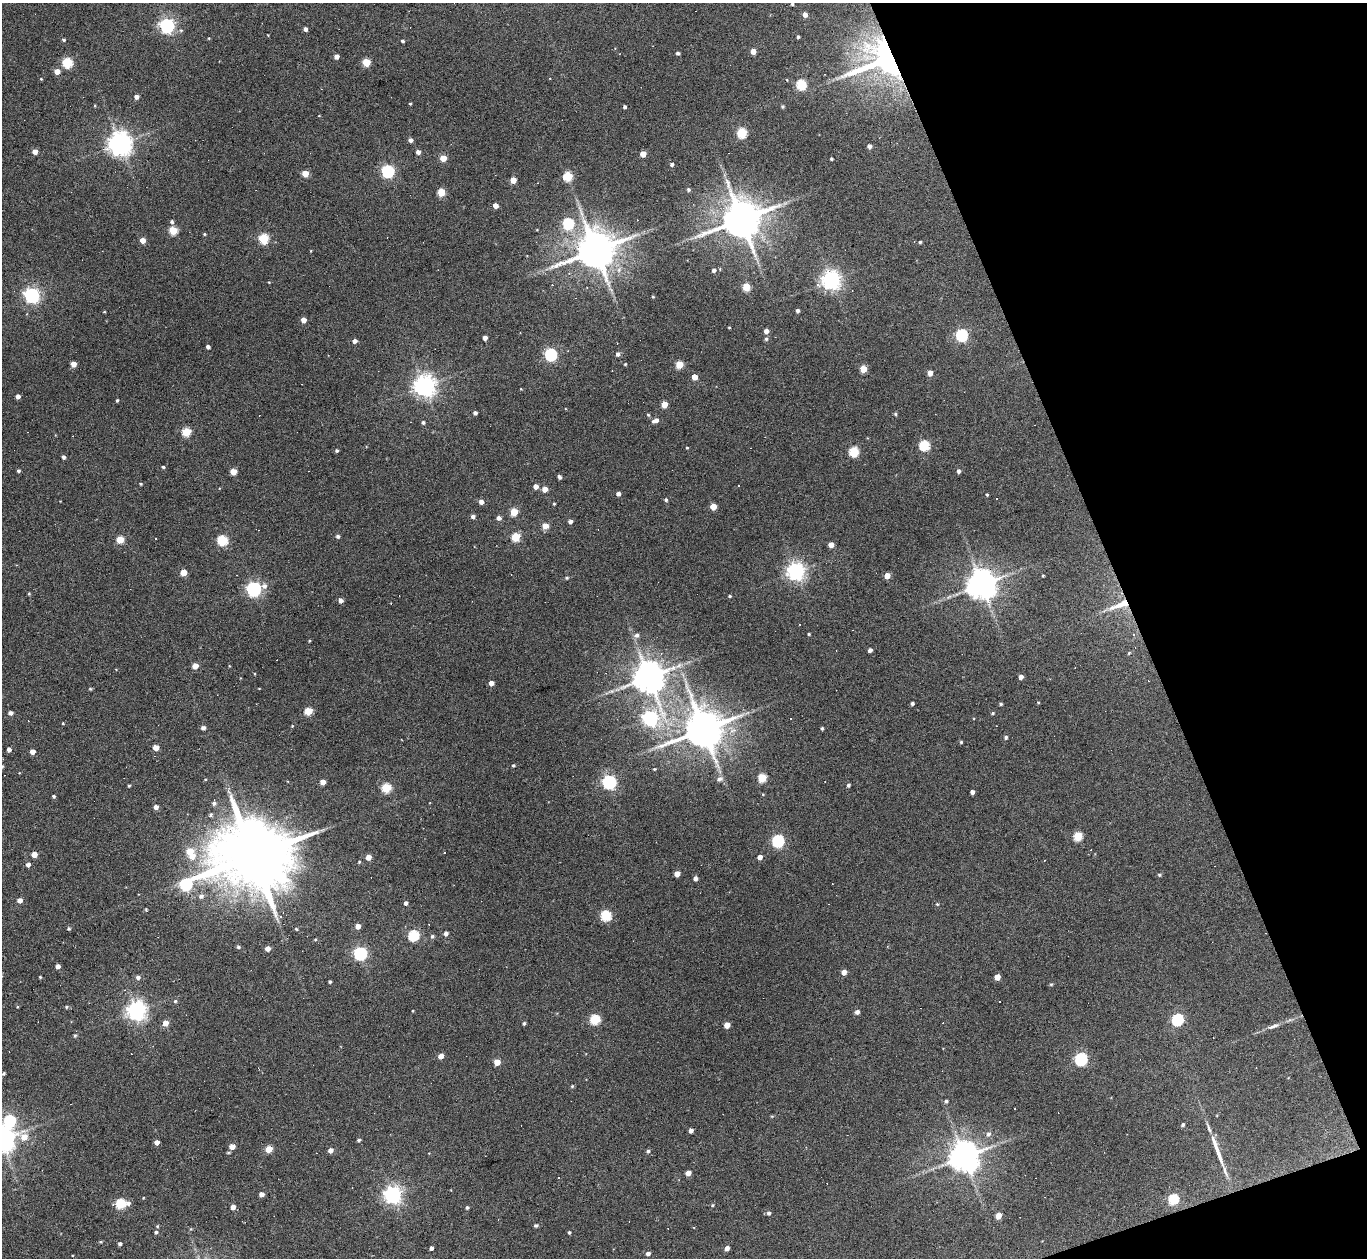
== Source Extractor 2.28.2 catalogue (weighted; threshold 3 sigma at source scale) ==
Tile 12 of 4 x 4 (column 4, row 3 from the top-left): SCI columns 4097-5461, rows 1404-2659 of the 5461 x 5447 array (HDU 1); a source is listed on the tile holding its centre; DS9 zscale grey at full resolution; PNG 1369 x 1260 px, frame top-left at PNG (2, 3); no overlay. Shown black and unused: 18% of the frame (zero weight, under 3 of 6 exposures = <1% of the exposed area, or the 3 px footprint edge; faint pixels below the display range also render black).
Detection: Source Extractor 2.28.2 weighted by HDU 2 'WHT'; one run over the whole footprint, this tile lists its part. Background 0.165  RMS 0.0096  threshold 0.0391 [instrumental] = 3 sigma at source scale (4.09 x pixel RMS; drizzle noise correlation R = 1.36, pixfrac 0.8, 0.05/0.05 arcsec/px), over >= 5 px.
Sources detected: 299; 37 cosmic-ray / hot-pixel residue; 1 long thin detection or spike segment (spike, bleed or trail) — not listed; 3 inside a brighter listed object's ellipse — not listed separately; the other 258 listed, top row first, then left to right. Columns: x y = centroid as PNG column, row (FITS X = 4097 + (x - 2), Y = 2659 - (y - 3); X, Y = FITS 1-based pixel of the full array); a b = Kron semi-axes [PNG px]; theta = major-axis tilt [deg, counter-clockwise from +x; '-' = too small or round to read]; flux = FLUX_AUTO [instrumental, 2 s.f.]
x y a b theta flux
792 4 3 3 - 1.2
805 15 5 4 - 4.8
167 26 6 6 - 240
305 29 4 3 - 3
181 30 5 4 - 1.3
798 37 3 3 - 1.3
64 40 4 3 - 1.3
402 41 4 3 - 1.4
753 51 4 4 - 7.4
678 53 4 3 - 1.9
336 57 4 4 - 5
885 59 41 28 13 310
67 62 5 5 - 59
366 62 5 5 - 28
57 71 5 4 - 7.5
41 79 4 3 - 0.65
801 84 5 5 - 61
136 97 4 4 - 4.1
410 104 3 3 - 0.81
782 106 4 4 - 1.4
624 107 3 3 - 2.1
742 133 5 5 - 58
411 140 4 4 - 3.1
120 143 8 7 - 800
869 146 4 4 - 3.2
35 151 4 4 - 6.5
418 152 4 4 - 3.5
643 154 4 4 - 11
443 158 4 4 - 15
832 159 3 2 - 1.2
672 164 4 4 - 2.1
388 171 5 5 - 140
305 174 4 4 - 17
568 176 6 5 - 37
513 180 4 4 - 12
688 190 4 4 - 1.7
441 192 5 4 - 23
495 206 4 4 - 7.1
741 219 11 10 - 3000
172 222 6 5 - 1.8
568 224 6 5 - 71
173 230 5 5 - 33
204 234 4 3 - 0.96
264 239 5 5 - 53
143 240 4 4 - 8.4
920 242 4 3 - 1.2
595 250 11 10 - 3000
311 251 4 3 - 0.55
714 270 4 4 - 2.7
831 280 7 6 - 460
746 287 5 5 - 26
32 295 7 6 - 250
653 297 4 3 - 0.74
797 311 4 3 - 2.3
104 312 3 2 - 0.73
304 320 4 4 - 6.9
729 327 4 2 - 0.67
766 331 4 4 - 5.4
962 335 6 5 - 120
485 338 4 4 - 4.1
766 339 4 4 - 1.5
355 341 4 4 - 3.8
208 347 4 4 - 2.8
618 354 5 5 - 2.9
551 355 5 5 - 140
74 364 4 4 - 8.8
625 364 3 3 - 0.95
679 365 5 5 - 25
863 369 5 4 - 19
930 373 4 4 - 7.8
694 377 4 4 - 9.2
424 386 7 7 - 620
18 396 4 4 - 4.2
117 400 3 3 - 1.3
664 404 5 4 - 14
475 413 4 3 - 2.5
895 414 5 4 - 1.2
648 415 4 3 - 1.1
655 420 7 4 23 4.5
423 422 4 4 - 1.6
186 432 5 5 - 38
924 445 5 5 - 68
687 448 3 3 - 0.83
337 450 4 4 - 1.5
854 452 5 5 - 53
63 457 4 4 - 2.3
163 467 3 3 - 1.1
18 471 4 3 - 1.5
958 471 4 4 - 2.3
233 472 5 4 - 16
559 477 4 3 - 2.4
141 484 4 3 - 0.78
738 485 3 3 - 11
536 486 5 4 - 5.6
545 489 4 4 - 8.2
618 494 4 4 - 3.5
987 495 3 3 - 0.85
996 499 3 2 - 1.3
666 500 4 4 - 1.6
481 502 4 4 - 4.6
554 504 3 3 - 0.82
713 507 5 4 - 14
514 512 5 5 - 23
473 517 5 5 - 2.6
499 518 5 5 - 3.2
570 521 4 3 - 4.2
545 526 4 4 - 12
338 536 4 4 - 2.1
516 537 5 4 - 44
155 538 3 3 - 7.8
120 540 5 5 - 20
222 540 5 5 - 62
831 545 4 4 - 7.2
796 571 6 6 - 400
183 572 5 4 - 16
887 576 4 4 - 10
1043 576 3 2 - 0.78
567 578 4 4 - 1.3
981 584 8 8 - 1500
254 589 7 6 - 230
29 594 4 4 - 0.85
729 596 4 3 - 1.1
949 597 8 3 44 1.5
341 601 4 4 - 3.4
1120 605 33 9 20 17
809 634 3 3 - 1
1133 634 4 3 - 1.3
637 635 7 6 - 3
309 641 4 2 - 0.81
870 650 4 4 - 3.1
1129 653 5 4 - 0.93
195 666 4 4 - 8.8
649 677 10 9 - 1800
1021 677 4 4 - 4.8
491 683 4 4 - 6.3
90 689 4 3 - 1
1038 702 4 3 - 0.74
912 704 3 3 - 1.8
1001 704 4 3 - 1.3
308 711 5 5 - 28
10 713 4 4 - 3.3
993 713 5 3 - 1.1
650 718 6 6 - 260
63 723 4 3 - 0.81
292 726 4 3 - 0.79
203 728 4 4 - 2.9
822 728 4 3 - 1.2
703 729 11 11 - 3000
1006 737 4 4 - 1.6
961 742 4 4 - 1.1
156 748 4 4 - 10
9 749 4 4 - 3.8
32 752 4 4 - 5.5
513 765 4 4 - 1.1
2 766 4 3 - 1.2
654 769 4 4 - 0.77
762 778 5 5 - 33
719 779 8 6 29 3.2
205 780 4 3 - 0.72
323 782 4 4 - 7.9
609 782 6 6 - 180
848 785 4 4 - 1.6
129 786 3 3 - 1
386 788 5 5 - 47
972 792 4 4 - 2.9
763 794 4 3 - 0.71
54 796 4 3 - 1.5
214 803 6 5 - 2.3
156 807 4 4 - 3.9
210 815 5 4 - 1.5
1078 836 5 5 - 38
778 841 6 5 - 120
190 851 5 5 - 19
34 854 4 4 - 8.1
192 856 7 6 - 7
252 856 22 17 15 12000
368 857 4 4 - 7.4
760 857 4 4 - 4.7
359 862 4 3 - 0.84
28 865 4 4 - 3.3
677 874 4 4 - 7.8
1159 875 4 4 - 1.3
695 878 4 4 - 3.4
186 884 8 6 36 93
201 896 7 6 - 2.8
20 900 5 4 - 4.8
406 903 4 4 - 2.4
937 904 4 3 - 0.96
606 916 5 5 - 65
280 917 4 4 - 2.3
358 926 4 4 - 5.9
69 928 4 4 - 1.2
296 929 4 3 - 0.95
446 934 5 4 - 3.3
413 935 5 5 - 78
432 936 5 5 - 1.8
315 940 5 3 - 0.78
238 947 4 4 - 1.4
268 949 4 4 - 6.1
360 953 6 5 - 150
58 966 4 4 - 3.9
844 972 4 4 - 6.1
40 977 3 3 - 0.86
138 977 5 5 - 2.8
997 977 5 4 - 8.7
330 982 3 3 - 1.2
1051 984 4 4 - 1
125 990 4 4 - 0.95
175 1001 5 5 - 1.4
66 1007 4 4 - 1.1
136 1011 7 6 - 480
857 1012 4 4 - 3.5
595 1019 5 5 - 56
1177 1019 6 5 - 96
165 1023 5 5 - 9.3
524 1023 4 3 - 1.4
727 1025 5 4 - 11
1273 1026 18 5 21 4.6
75 1035 6 4 62 1.4
441 1056 4 4 - 7.2
1081 1059 6 5 - 130
497 1062 5 4 - 11
3 1074 4 4 - 1.3
572 1086 5 4 - 1
946 1101 4 4 - 1.7
772 1116 5 3 - 0.81
10 1121 7 7 - 84
1183 1125 4 4 - 1.5
691 1131 4 4 - 3.7
988 1134 7 6 - 2.8
24 1137 7 6 - 10
358 1140 4 4 - 1.6
157 1142 4 4 - 5.3
232 1146 4 4 - 9.9
269 1149 5 4 - 18
330 1150 5 4 - 5.3
648 1151 5 4 - 1.7
1219 1154 29 5 -70 12
964 1157 9 8 - 1500
688 1173 4 4 - 7.4
262 1194 4 4 - 4.8
392 1195 6 6 - 380
1173 1199 6 5 - 54
128 1203 6 6 - 3.4
120 1204 5 5 - 62
713 1205 4 4 - 0.87
233 1207 4 4 - 5.4
467 1208 4 4 - 1.4
769 1213 5 5 - 2
998 1216 5 4 - 10
536 1226 5 4 - 1.5
156 1232 5 4 - 1.8
569 1232 4 3 - 1.3
101 1242 5 4 - 0.97
120 1244 4 4 - 1.9
431 1248 4 4 - 2.8
727 1248 4 4 - 4.6
648 1253 5 4 - 3
Overlapping masked pixels (flux is a lower limit): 2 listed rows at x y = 885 59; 1120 605
Isophote crosses this tile's border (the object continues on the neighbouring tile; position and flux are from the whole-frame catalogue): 2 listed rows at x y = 2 766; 10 1121